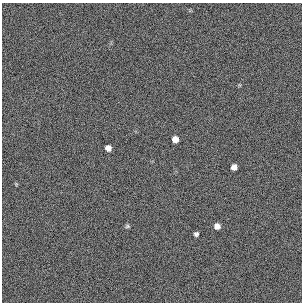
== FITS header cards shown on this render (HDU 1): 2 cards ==
NAXIS1  =                  300 / length of original image axis
NAXIS2  =                  300 / length of original image axis

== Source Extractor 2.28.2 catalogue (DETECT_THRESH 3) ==
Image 300 x 300 px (HDU 1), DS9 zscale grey, 1 PNG px = 1 image px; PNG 304 x 304 px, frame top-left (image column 1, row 300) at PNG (2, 3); no overlay
Background 384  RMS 66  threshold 199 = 3 sigma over >= 5 px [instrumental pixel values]
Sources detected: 6; all 6 listed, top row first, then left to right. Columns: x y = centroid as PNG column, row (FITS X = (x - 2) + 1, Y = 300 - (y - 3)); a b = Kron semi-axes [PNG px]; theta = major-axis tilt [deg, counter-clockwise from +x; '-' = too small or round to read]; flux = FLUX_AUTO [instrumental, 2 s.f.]
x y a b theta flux
175 139 5 5 - 34000
108 148 5 5 - 26000
234 167 5 5 - 26000
127 226 6 5 - 7000
217 226 5 5 - 25000
196 234 5 4 - 10000